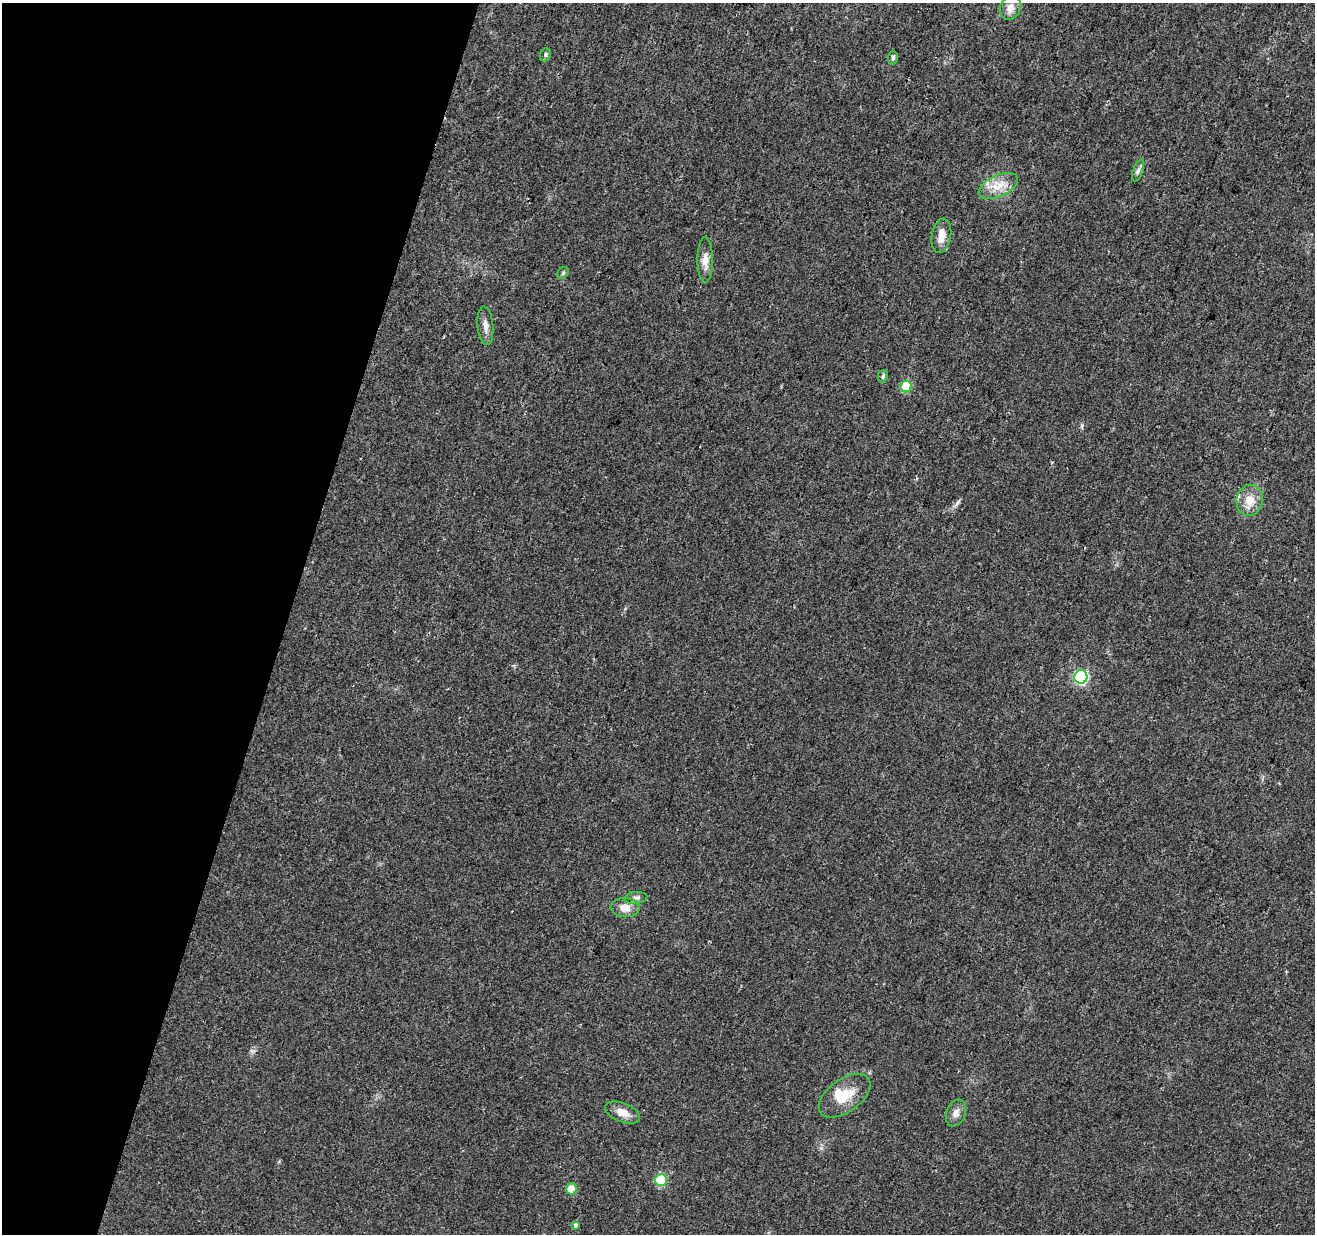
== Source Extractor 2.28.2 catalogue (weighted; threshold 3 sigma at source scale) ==
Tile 9 of 4 x 4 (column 1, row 3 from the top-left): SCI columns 3-1315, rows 1512-2743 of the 5253 x 5423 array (HDU 1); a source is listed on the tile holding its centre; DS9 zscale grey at full resolution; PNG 1317 x 1236 px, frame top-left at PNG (2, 3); each listed source drawn as its Kron ellipse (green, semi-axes under 4 px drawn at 4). Shown black and unused: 22% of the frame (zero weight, under 2 of 3 exposures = <1% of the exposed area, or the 3 px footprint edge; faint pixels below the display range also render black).
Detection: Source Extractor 2.28.2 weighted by HDU 2 'WHT'; one run over the whole footprint, this tile lists its part. Background 0.0431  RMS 0.0057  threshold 0.0255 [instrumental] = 3 sigma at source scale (4.5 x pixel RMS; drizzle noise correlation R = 1.50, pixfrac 1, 0.0396/0.0396 arcsec/px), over >= 5 px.
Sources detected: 23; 2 inside a brighter listed object's ellipse — not listed separately; the other 21 listed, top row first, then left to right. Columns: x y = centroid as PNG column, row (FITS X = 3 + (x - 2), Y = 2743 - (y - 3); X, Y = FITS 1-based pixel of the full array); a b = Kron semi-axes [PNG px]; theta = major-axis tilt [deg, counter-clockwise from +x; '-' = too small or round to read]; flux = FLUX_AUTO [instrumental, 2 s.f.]
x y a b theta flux
1010 8 12 10 62 4.4
545 55 6 5 - 1.2
893 57 7 5 89 1.1
1138 171 11 5 70 2
998 186 21 10 24 9.1
941 236 17 9 80 6.8
705 260 23 7 -90 5.3
563 273 6 5 - 0.96
485 326 19 8 -84 3.9
883 376 6 5 - 1.2
906 387 6 5 - 21
1250 500 15 13 80 8.5
1081 677 6 6 - 77
636 898 11 6 6 2
625 908 14 9 -4 5.9
845 1096 29 16 36 14
623 1113 18 9 -22 5.9
956 1113 14 9 69 3.8
661 1180 6 6 - 28
572 1189 5 5 - 14
575 1225 3 3 - 3.1